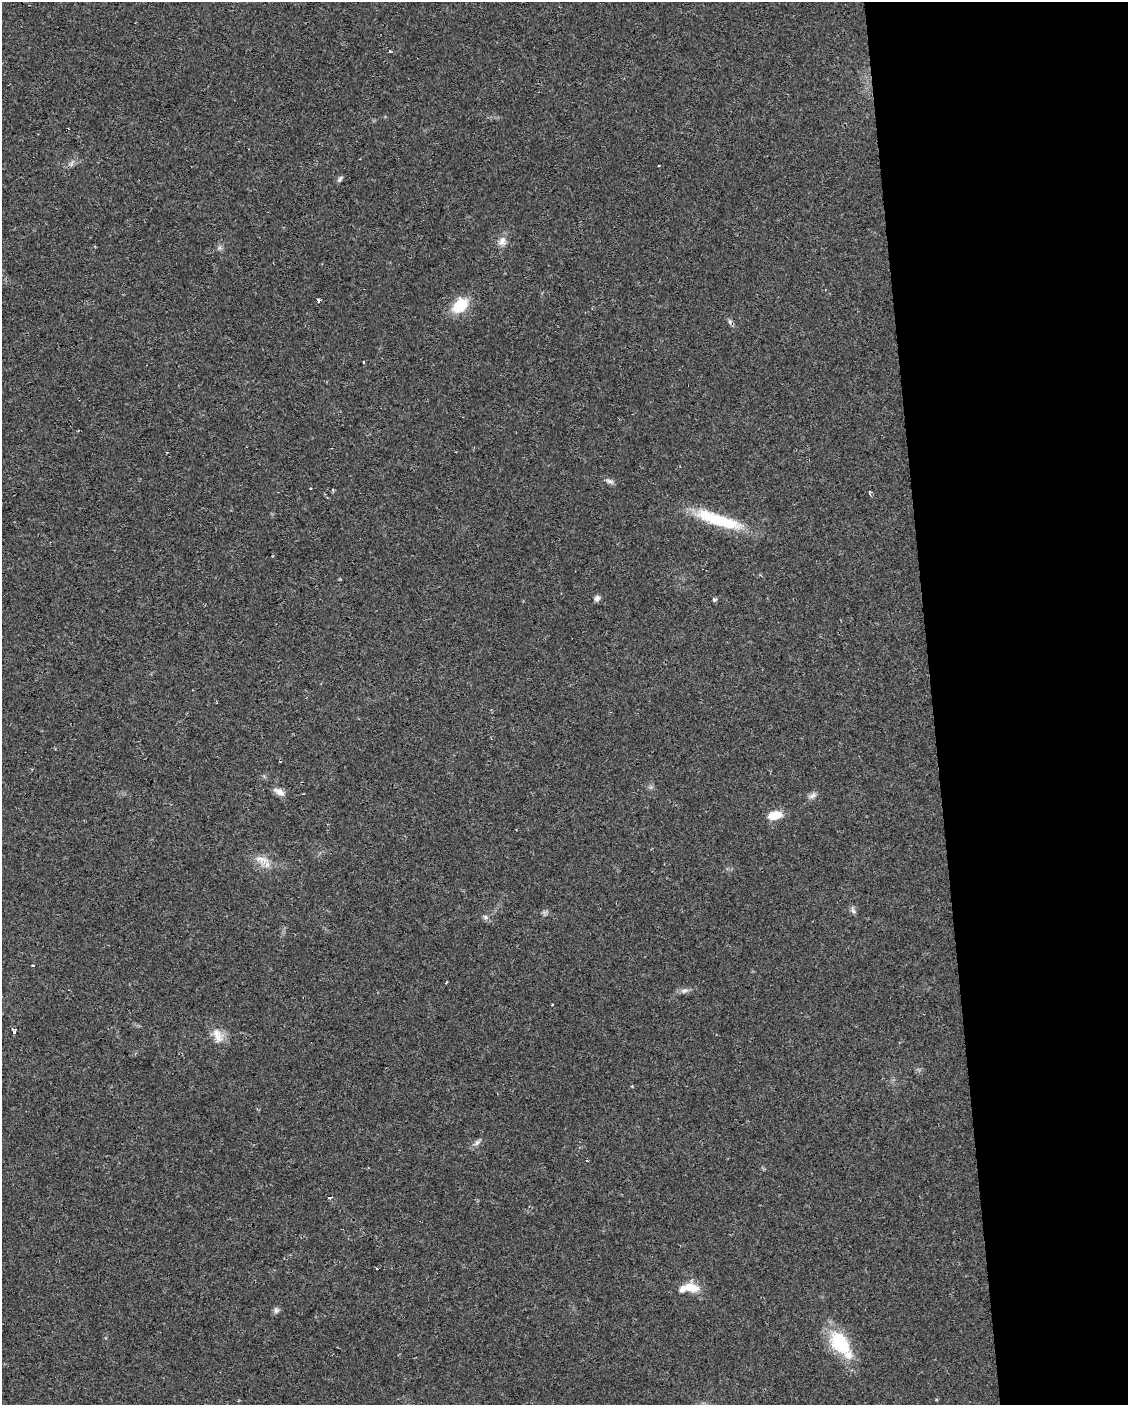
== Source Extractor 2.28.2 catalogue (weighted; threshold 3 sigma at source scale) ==
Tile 8 of 4 x 3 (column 4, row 2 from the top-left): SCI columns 3381-4506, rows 1406-2808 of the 4506 x 4253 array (HDU 1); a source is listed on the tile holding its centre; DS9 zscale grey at full resolution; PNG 1130 x 1407 px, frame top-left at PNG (2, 2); no overlay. Shown black and unused: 17% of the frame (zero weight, under 2 of 3 exposures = <1% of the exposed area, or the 3 px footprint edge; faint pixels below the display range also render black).
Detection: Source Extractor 2.28.2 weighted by HDU 2 'WHT'; one run over the whole footprint, this tile lists its part. Background 0.0242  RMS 0.0032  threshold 0.0142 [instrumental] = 3 sigma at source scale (4.5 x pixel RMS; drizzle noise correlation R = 1.50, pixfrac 1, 0.0396/0.0396 arcsec/px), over >= 5 px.
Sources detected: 41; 4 cosmic-ray / hot-pixel residue — not listed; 3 inside a brighter listed object's ellipse — not listed separately; the other 34 listed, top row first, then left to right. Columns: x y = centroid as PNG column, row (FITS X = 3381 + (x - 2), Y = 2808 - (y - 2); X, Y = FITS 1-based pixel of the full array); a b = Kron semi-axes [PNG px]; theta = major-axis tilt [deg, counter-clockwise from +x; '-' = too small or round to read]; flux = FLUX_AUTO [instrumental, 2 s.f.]
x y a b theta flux
390 51 3 3 - 0.63
71 164 9 5 59 0.86
659 165 3 3 - 0.71
340 179 9 5 54 0.69
502 241 13 11 72 2.2
219 248 7 4 18 0.63
318 300 3 3 - 18
460 306 18 12 38 9.4
729 321 7 4 -70 0.64
364 362 3 2 - 0.51
167 452 3 2 - 0.36
609 481 12 5 -18 1
310 488 3 3 - 0.76
333 490 4 4 - 0.37
870 493 7 3 -89 0.54
718 520 62 13 -17 18
597 598 7 6 - 0.95
714 599 4 3 - 2.4
279 792 15 7 -28 2
812 796 12 6 26 1.2
775 815 15 9 12 5
262 859 24 10 -21 3.9
853 910 10 5 -65 0.87
485 917 7 6 - 0.8
446 982 4 3 - 0.28
684 991 12 6 8 1.3
552 1004 3 2 - 0.36
14 1031 3 3 - 130
218 1037 17 14 -73 3.8
477 1143 10 6 43 1.1
330 1197 3 3 - 1.2
692 1287 22 11 -13 4.6
276 1310 9 7 -73 0.89
840 1343 32 21 -53 15